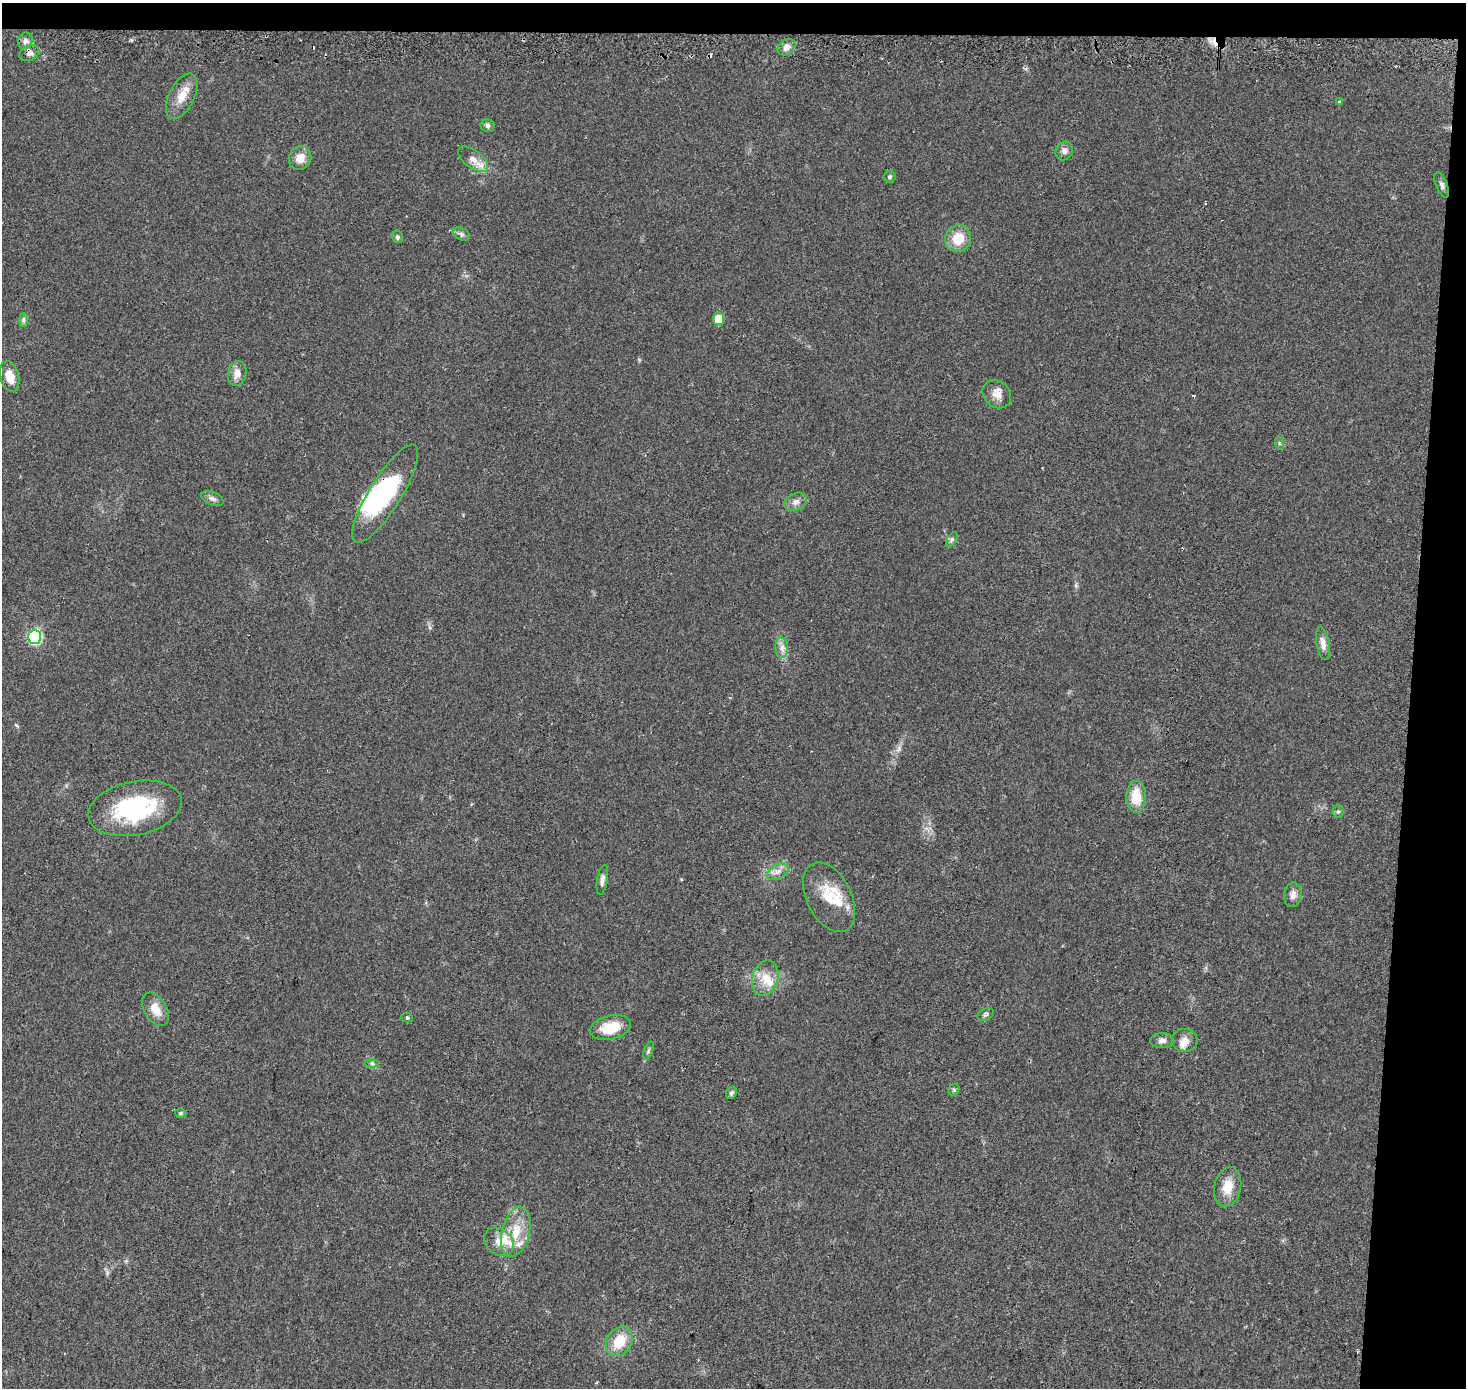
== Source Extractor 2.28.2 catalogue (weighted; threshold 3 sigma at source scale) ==
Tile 3 of 3 x 3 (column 3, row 1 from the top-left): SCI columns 2938-4401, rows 3061-4446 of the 4401 x 4707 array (HDU 1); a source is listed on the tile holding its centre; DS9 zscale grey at full resolution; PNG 1468 x 1390 px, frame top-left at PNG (2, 3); each listed source drawn as its Kron ellipse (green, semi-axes under 4 px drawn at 4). Shown black and unused: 6% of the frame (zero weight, under 2 of 3 exposures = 2% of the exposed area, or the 3 px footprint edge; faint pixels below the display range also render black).
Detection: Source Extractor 2.28.2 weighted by HDU 2 'WHT'; one run over the whole footprint, this tile lists its part. Background 0.0468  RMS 0.0074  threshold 0.0335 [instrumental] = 3 sigma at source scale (4.5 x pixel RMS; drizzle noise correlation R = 1.50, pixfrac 1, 0.0396/0.0396 arcsec/px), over >= 5 px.
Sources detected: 60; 1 inside a brighter object's white glare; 5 cosmic-ray / hot-pixel residue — neither listed nor drawn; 4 inside a brighter listed object's ellipse — not listed separately; the other 50 listed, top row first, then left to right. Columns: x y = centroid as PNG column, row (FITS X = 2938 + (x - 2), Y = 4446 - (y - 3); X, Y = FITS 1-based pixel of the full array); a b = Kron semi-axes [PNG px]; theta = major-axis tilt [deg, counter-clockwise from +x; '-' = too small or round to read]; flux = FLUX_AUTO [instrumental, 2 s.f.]
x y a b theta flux
25 41 8 7 - 3.1
787 47 9 7 35 3.7
29 53 10 7 22 3.3
182 96 24 12 63 11
1339 102 3 3 - 1.9
487 126 7 6 - 2.1
1064 151 10 8 54 3.1
300 158 12 11 - 8.8
473 159 17 8 -37 7.1
890 177 6 6 - 1.5
1442 185 13 5 -68 2.7
461 234 9 6 -28 2.1
397 237 6 5 - 1.8
958 238 14 12 67 16
719 319 6 5 - 14
23 320 7 4 90 1.7
237 373 12 9 76 6.3
10 376 15 9 -74 10
997 394 15 13 -41 6.9
1279 443 6 4 -73 0.95
385 494 57 16 58 62
212 498 12 6 -23 2.6
796 502 12 8 24 4.5
952 539 8 4 59 1.6
35 637 7 6 - 91
1323 644 17 6 -80 4.9
782 648 10 6 -88 3.8
1136 797 16 9 -89 17
135 808 47 26 11 71
1338 811 6 5 - 1.3
778 872 11 7 31 4.3
602 880 15 5 80 3.3
1293 895 12 8 84 4.4
829 897 37 22 -63 26
765 978 18 13 75 12
155 1009 18 11 -59 9.8
986 1014 9 5 30 1.6
407 1018 6 5 - 1.5
611 1027 21 12 14 19
1162 1040 11 7 3 3.3
1185 1041 13 11 -10 5.6
648 1050 9 3 69 1.3
372 1063 7 4 -1 1.4
954 1090 6 5 - 1.2
731 1093 6 5 - 1.6
181 1113 6 5 - 1.1
1228 1187 20 13 78 13
516 1232 26 13 76 19
499 1242 16 12 -40 8.9
619 1341 16 12 56 18
Overlapping masked pixels (flux is a lower limit): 1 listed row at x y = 385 494